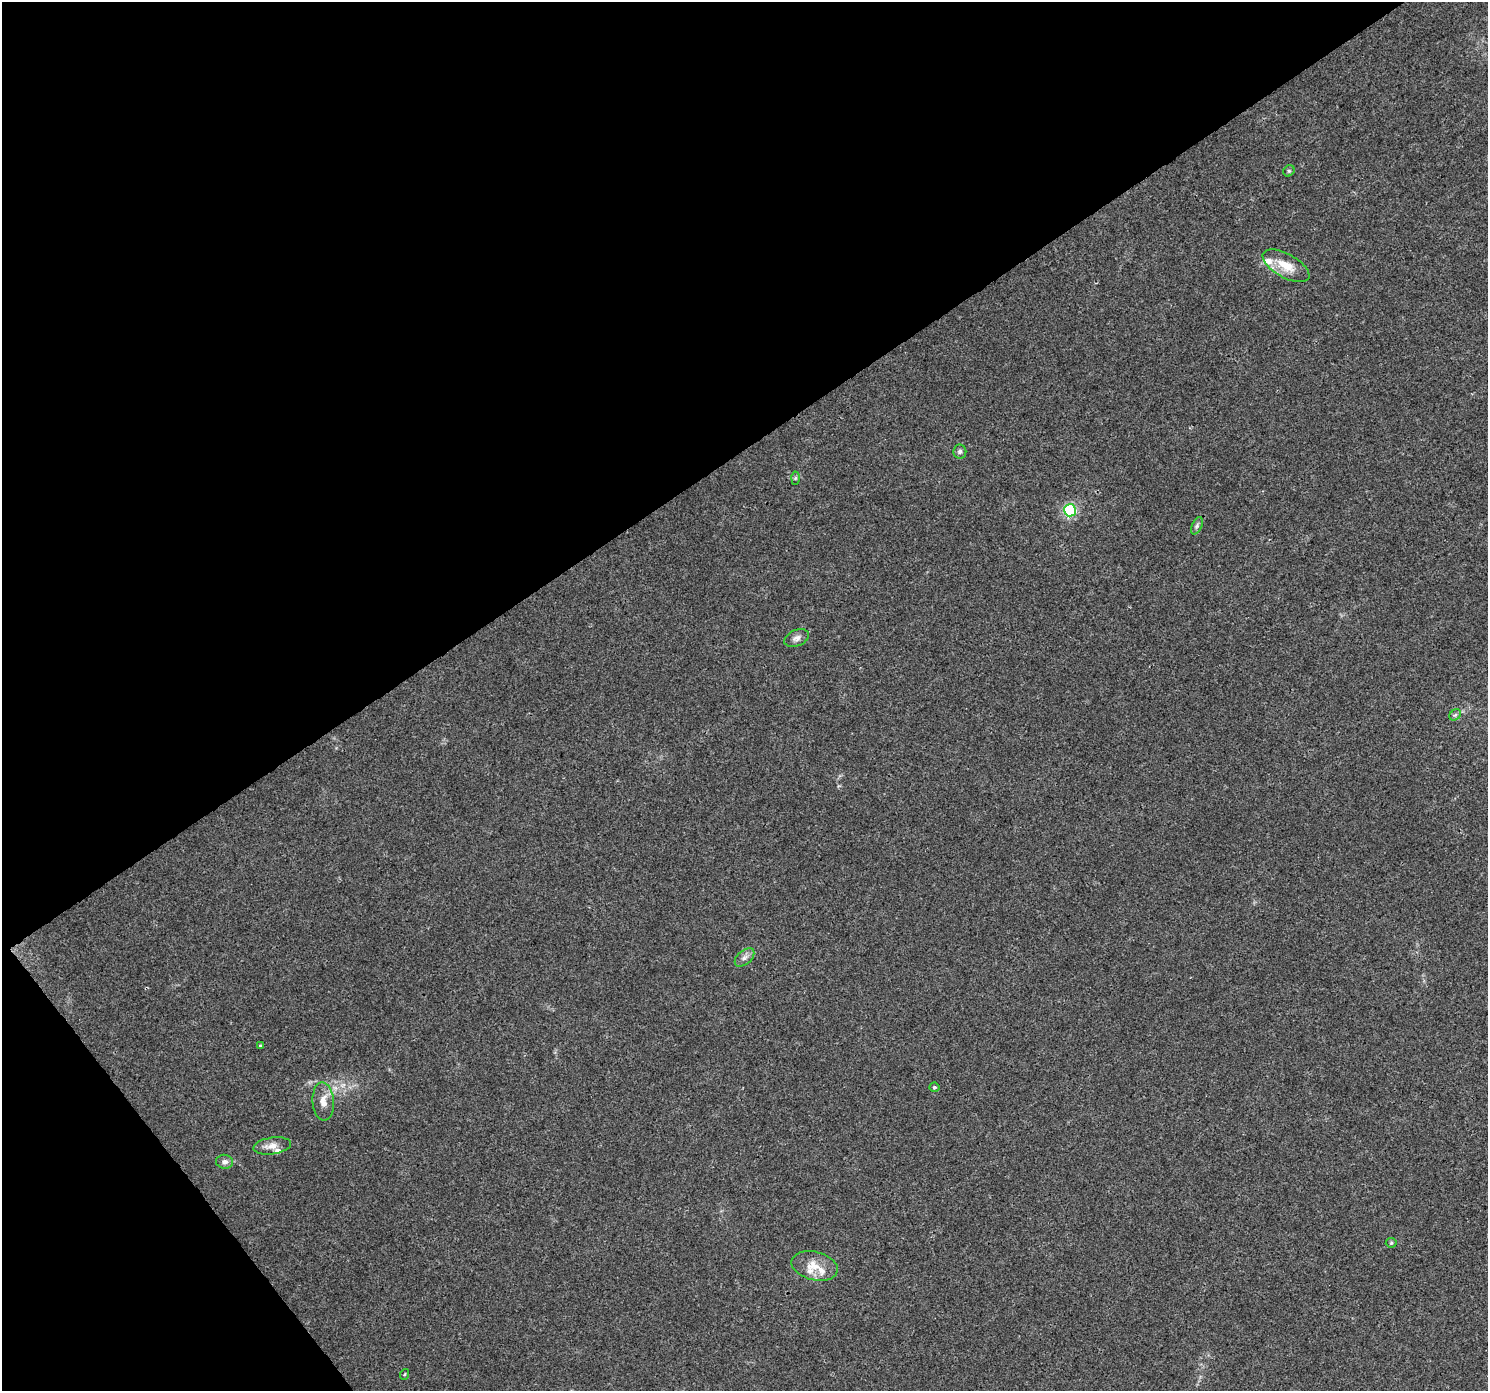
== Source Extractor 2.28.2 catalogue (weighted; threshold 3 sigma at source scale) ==
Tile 5 of 4 x 4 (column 1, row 2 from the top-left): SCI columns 5-1490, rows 2972-4360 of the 5949 x 5879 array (HDU 1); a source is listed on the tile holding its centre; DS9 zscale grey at full resolution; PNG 1490 x 1393 px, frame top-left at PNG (2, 2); each listed source drawn as its Kron ellipse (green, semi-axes under 4 px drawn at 4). Shown black and unused: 36% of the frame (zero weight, under 3 of 4 exposures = <1% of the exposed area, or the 3 px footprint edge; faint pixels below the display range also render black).
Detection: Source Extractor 2.28.2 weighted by HDU 2 'WHT'; one run over the whole footprint, this tile lists its part. Background 0.0257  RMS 0.003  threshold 0.0135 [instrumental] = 3 sigma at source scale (4.5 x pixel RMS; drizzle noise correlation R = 1.50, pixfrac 1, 0.0396/0.0396 arcsec/px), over >= 5 px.
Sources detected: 21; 4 inside a brighter listed object's ellipse — not listed separately; the other 17 listed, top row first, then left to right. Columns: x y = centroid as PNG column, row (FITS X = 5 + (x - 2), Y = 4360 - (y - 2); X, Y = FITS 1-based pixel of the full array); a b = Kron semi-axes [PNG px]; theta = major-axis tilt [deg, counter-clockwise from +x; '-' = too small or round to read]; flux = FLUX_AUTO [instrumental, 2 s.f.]
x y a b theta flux
1289 171 6 5 - 0.44
1286 266 26 11 -29 6.1
960 452 7 6 - 0.82
795 478 6 4 88 0.49
1070 510 6 6 - 44
1197 526 9 5 66 0.69
797 638 13 8 23 1.5
1455 715 6 5 - 0.54
744 957 11 7 42 1.3
260 1046 3 3 - 0.38
934 1087 5 4 - 0.49
323 1101 19 10 -86 3.3
272 1146 19 8 8 2.5
225 1162 8 7 - 1.3
1391 1243 5 5 - 0.38
815 1266 23 14 -14 5.2
405 1374 5 3 - 0.27